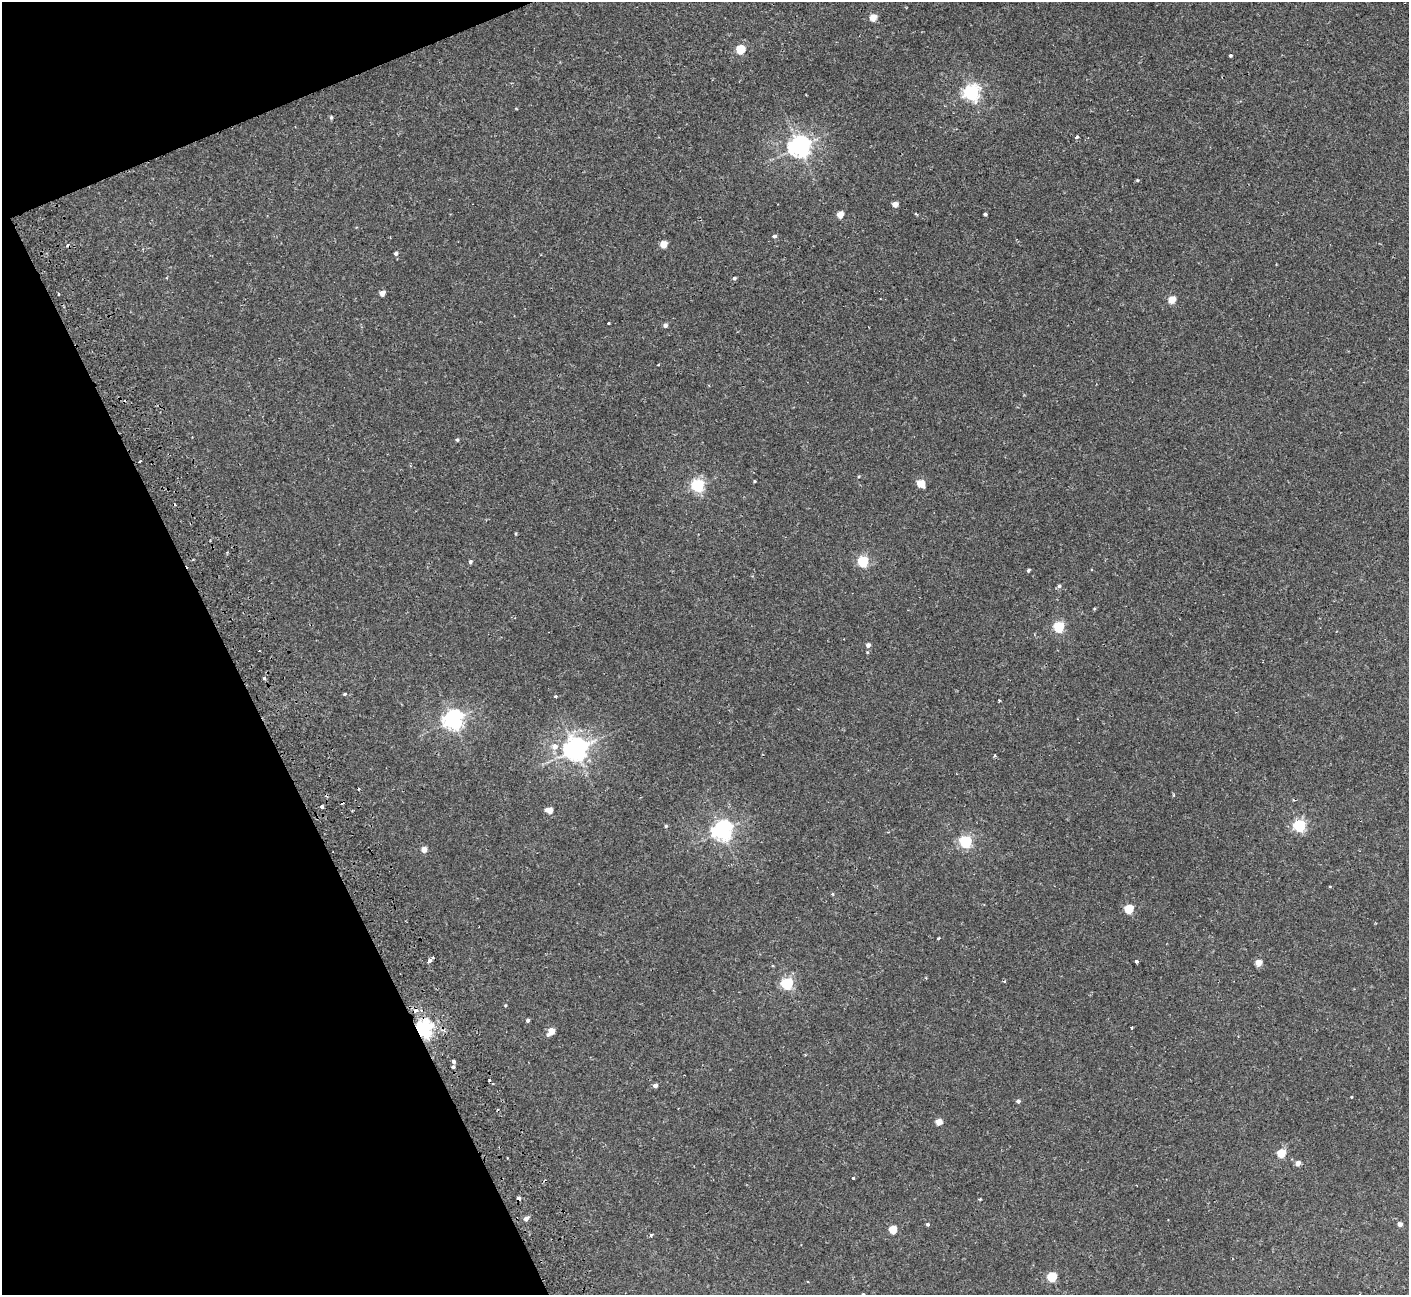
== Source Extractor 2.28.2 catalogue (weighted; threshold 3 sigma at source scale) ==
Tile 5 of 4 x 4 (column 1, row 2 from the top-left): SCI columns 54-1460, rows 2773-4065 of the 5737 x 5674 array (HDU 1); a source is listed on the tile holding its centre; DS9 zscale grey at full resolution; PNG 1411 x 1297 px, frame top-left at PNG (2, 2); no overlay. Shown black and unused: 20% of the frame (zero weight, under 2 of 3 exposures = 3% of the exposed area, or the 3 px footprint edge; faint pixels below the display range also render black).
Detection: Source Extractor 2.28.2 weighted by HDU 2 'WHT'; one run over the whole footprint, this tile lists its part. Background 0.0296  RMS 0.0027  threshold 0.012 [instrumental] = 3 sigma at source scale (4.5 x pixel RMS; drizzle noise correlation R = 1.50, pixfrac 1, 0.05/0.05 arcsec/px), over >= 5 px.
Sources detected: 86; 7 cosmic-ray / hot-pixel residue — not listed; the other 79 listed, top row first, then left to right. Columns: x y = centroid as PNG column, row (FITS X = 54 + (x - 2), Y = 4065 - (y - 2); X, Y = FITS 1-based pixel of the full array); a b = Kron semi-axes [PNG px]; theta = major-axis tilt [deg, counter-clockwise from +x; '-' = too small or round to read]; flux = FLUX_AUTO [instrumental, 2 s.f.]
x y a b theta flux
873 17 5 4 - 5.5
741 49 5 5 - 14
1230 55 3 3 - 0.49
971 92 6 6 - 79
331 117 5 4 - 0.37
1077 137 3 3 - 1.1
799 146 7 7 - 180
1137 180 4 3 - 0.28
895 204 4 4 - 2.7
840 214 5 4 - 4.7
916 214 4 3 - 0.24
985 214 3 3 - 0.46
775 236 4 4 - 0.68
664 244 5 4 - 5.1
396 253 4 4 - 0.56
734 278 4 4 - 0.55
382 293 4 4 - 2
58 294 4 2 - 0.28
1172 300 5 4 - 7.4
609 323 3 2 - 0.33
665 325 5 4 - 0.76
457 440 4 4 - 0.37
140 462 3 2 - 0.44
754 481 3 2 - 0.27
921 483 5 5 - 7
697 485 5 5 - 48
470 561 4 4 - 0.51
863 561 5 5 - 25
1028 570 4 3 - 0.44
1059 586 5 5 - 0.58
1094 609 5 3 - 0.25
1059 627 5 5 - 24
868 645 4 4 - 1.1
867 652 4 4 - 0.28
264 678 3 3 - 0.72
344 694 4 3 - 0.37
556 696 3 3 - 0.47
999 700 3 2 - 0.22
453 720 7 6 - 130
555 746 8 8 - 1.7
575 749 8 7 - 230
322 806 3 3 - 0.8
549 810 6 4 -7 3.2
666 826 4 4 - 0.34
1299 826 5 5 - 40
722 831 7 6 - 140
965 842 5 5 - 39
424 849 5 4 - 2.3
833 894 5 3 - 0.24
1129 909 5 5 - 13
938 938 3 2 - 0.39
432 957 4 2 - 0.29
429 961 4 4 - 1.1
1136 961 3 3 - 0.85
1258 963 5 4 - 4.1
773 965 4 3 - 0.29
787 983 5 5 - 36
505 1005 4 3 - 0.25
416 1010 7 6 - 1.3
528 1020 4 3 - 0.58
423 1029 6 6 - 110
551 1031 6 4 42 4
454 1061 4 3 - 1.1
453 1067 3 3 - 1.8
655 1085 4 4 - 0.97
1351 1097 3 2 - 0.17
1018 1101 5 4 - 0.69
939 1122 5 4 - 4
1281 1153 5 5 - 11
1298 1163 4 4 - 1.7
853 1178 3 3 - 0.43
518 1199 4 3 - 0.9
526 1219 5 4 - 1.1
927 1224 4 4 - 0.43
1400 1224 5 4 - 1.3
893 1229 5 5 - 7.9
651 1235 3 3 - 0.6
1052 1277 5 5 - 15
863 1294 4 3 - 0.31
Overlapping masked pixels (flux is a lower limit): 3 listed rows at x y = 416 1010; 423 1029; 518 1199
Isophote crosses this tile's border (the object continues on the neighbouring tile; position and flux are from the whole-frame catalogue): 1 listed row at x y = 863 1294